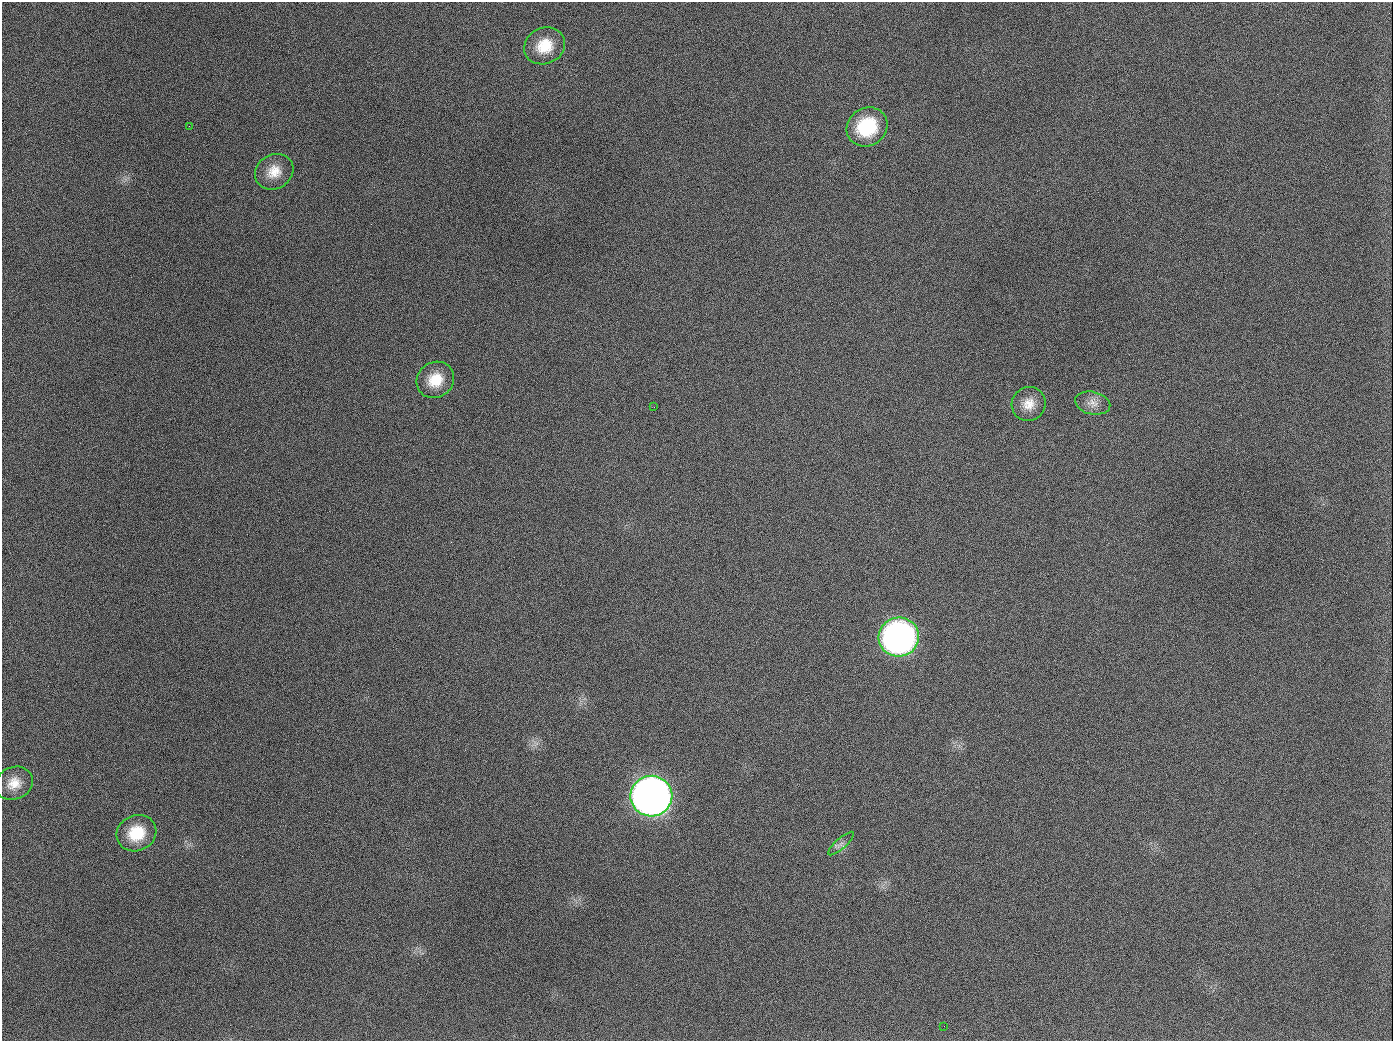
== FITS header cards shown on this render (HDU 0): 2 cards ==
NAXIS1  =                 1391
NAXIS2  =                 1039

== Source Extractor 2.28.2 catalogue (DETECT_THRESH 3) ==
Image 1391 x 1039 px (HDU 0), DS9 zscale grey, 1 PNG px = 1 image px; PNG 1395 x 1043 px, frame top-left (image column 1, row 1039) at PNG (2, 2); each listed source drawn as its Kron ellipse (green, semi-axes under 4 px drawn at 4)
Background 1570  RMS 71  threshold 213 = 3 sigma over >= 5 px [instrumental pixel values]
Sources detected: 14; all 14 listed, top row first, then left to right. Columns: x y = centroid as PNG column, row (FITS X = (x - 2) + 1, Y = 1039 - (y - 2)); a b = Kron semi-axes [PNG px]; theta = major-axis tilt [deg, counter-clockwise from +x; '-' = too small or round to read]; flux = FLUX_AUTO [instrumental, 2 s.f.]
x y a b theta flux
545 46 21 18 24 1.4e+05
189 126 2 2 - 6.1e+03
867 127 21 18 34 3.1e+05
274 172 20 17 30 9.0e+04
435 380 19 17 37 1.2e+05
1093 403 18 11 -12 4.7e+04
1029 404 17 16 - 7.5e+04
654 407 2 2 - 3.6e+03
899 637 20 19 - 2.2e+06
14 783 19 16 24 8.1e+04
651 796 21 20 - 5.0e+06
136 833 20 18 25 1.7e+05
841 843 16 5 41 2.3e+04
944 1026 3 2 - 3.7e+03